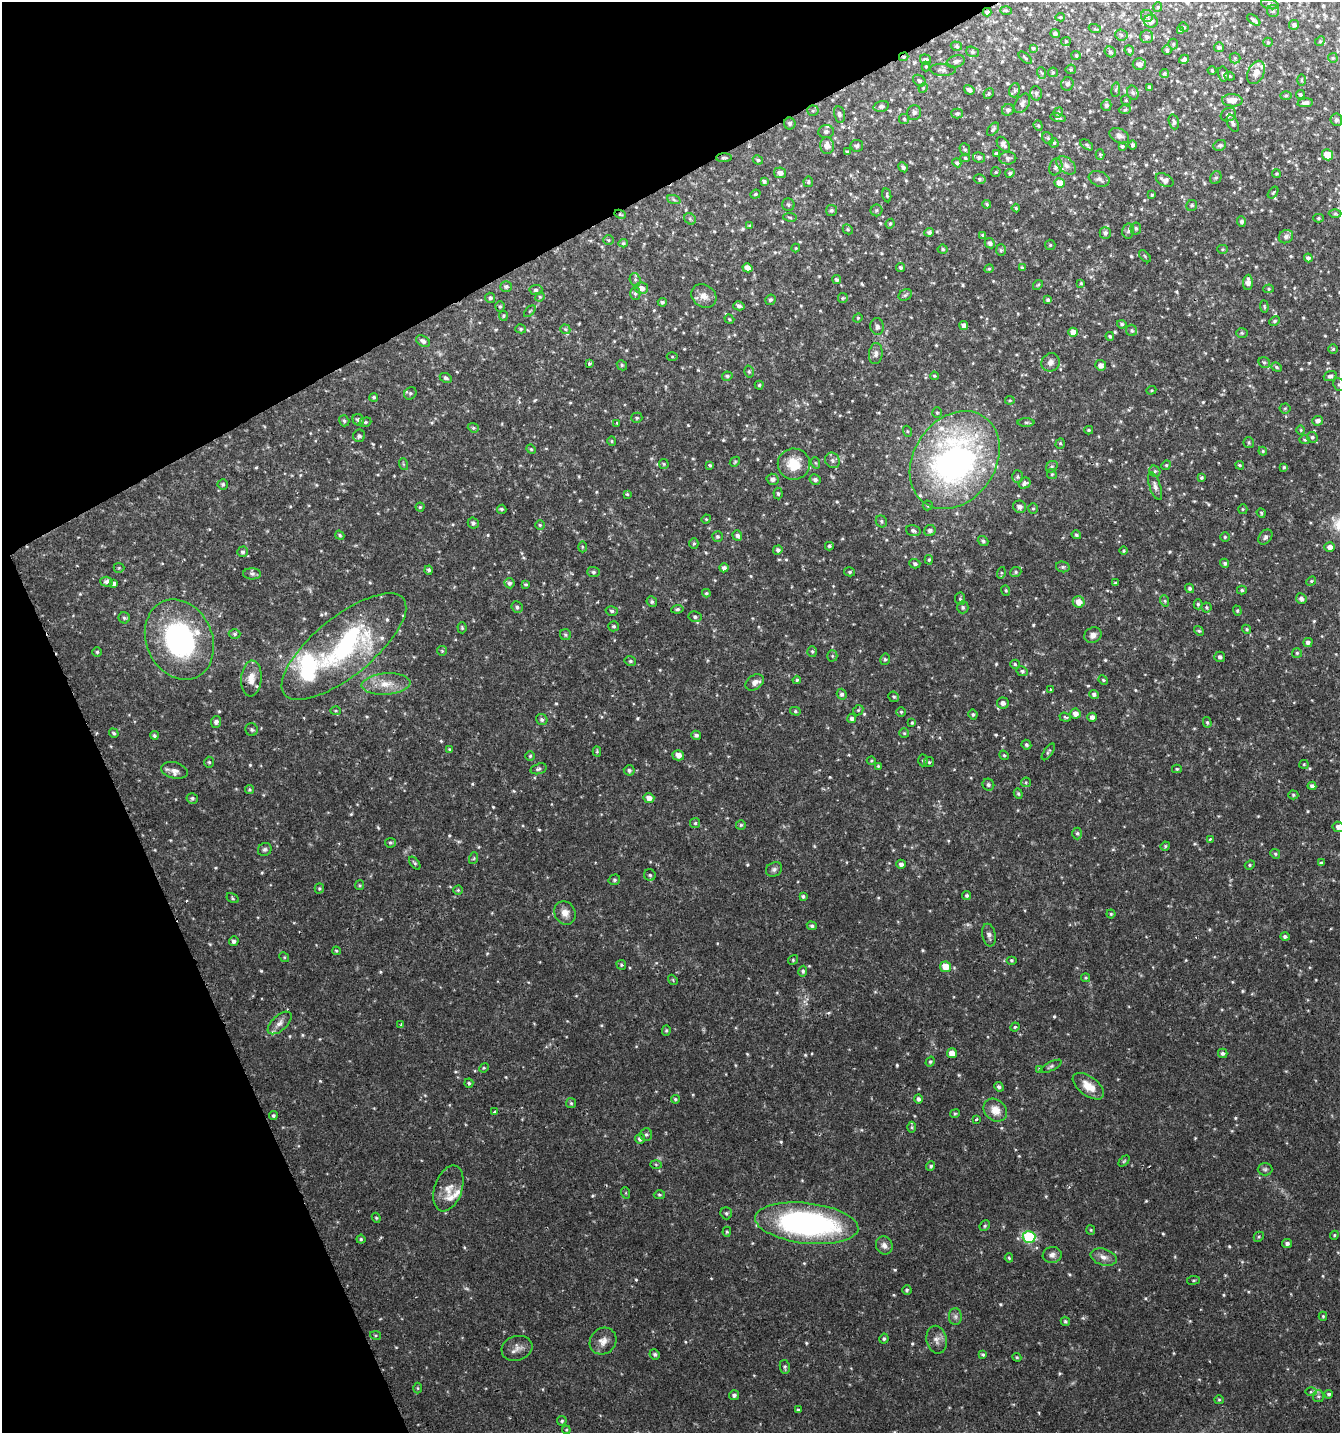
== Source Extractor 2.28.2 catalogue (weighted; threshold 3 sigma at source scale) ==
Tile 5 of 4 x 4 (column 1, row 2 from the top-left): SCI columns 158-1495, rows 2863-4293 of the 5606 x 5728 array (HDU 1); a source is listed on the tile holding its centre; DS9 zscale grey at full resolution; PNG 1342 x 1435 px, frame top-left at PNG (2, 2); each listed source drawn as its Kron ellipse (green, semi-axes under 4 px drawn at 4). Shown black and unused: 24% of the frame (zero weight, under 2 of 3 exposures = <1% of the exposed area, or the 3 px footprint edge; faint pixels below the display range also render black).
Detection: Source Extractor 2.28.2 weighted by HDU 2 'WHT'; one run over the whole footprint, this tile lists its part. Background 0.0336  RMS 0.0032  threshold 0.0143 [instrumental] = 3 sigma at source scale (4.5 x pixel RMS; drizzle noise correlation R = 1.50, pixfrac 1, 0.0396/0.0396 arcsec/px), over >= 5 px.
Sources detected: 723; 2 too faint to see at this stretch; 3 cosmic-ray / hot-pixel residue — neither listed nor drawn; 16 inside a brighter listed object's ellipse — not listed separately; of the other 702, all 500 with FLUX_AUTO >= 0.359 (the completeness limit of this list) listed and drawn (202 fainter detections not listed), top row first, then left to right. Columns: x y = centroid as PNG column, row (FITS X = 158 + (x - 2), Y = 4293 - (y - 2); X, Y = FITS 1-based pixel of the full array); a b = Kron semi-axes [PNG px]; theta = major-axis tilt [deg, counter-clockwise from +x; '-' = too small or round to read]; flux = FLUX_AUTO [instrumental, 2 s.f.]
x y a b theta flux
1270 4 9 5 -14 0.67
1158 7 5 4 - 0.43
1006 11 6 4 -2 0.44
1273 11 6 6 - 0.71
987 12 4 4 - 0.94
1147 16 6 6 - 0.81
1060 17 5 4 - 0.44
1254 20 7 3 -38 0.73
1151 21 7 6 - 2
1294 25 5 4 - 0.92
1184 27 5 4 - 0.38
1095 29 6 4 -19 0.43
1180 31 4 4 - 0.79
1055 33 4 4 - 0.57
1121 35 6 5 - 0.71
1147 37 6 6 - 0.95
1066 41 5 4 - 0.37
1320 41 5 4 - 0.39
1268 42 5 4 - 0.42
1173 44 5 5 - 0.39
956 46 6 4 -17 0.54
1219 47 5 4 - 0.8
1033 48 4 4 - 0.38
1129 50 5 4 - 0.59
1167 50 5 5 - 0.54
972 52 6 5 - 0.55
1110 52 6 5 - 0.8
1076 55 5 4 - 0.39
904 57 5 4 - 0.51
1025 58 8 3 -41 0.42
1235 58 5 5 - 0.5
1333 58 5 5 - 0.42
1184 59 5 4 - 0.75
925 60 6 5 - 1.2
956 61 9 6 19 1.1
1139 64 6 6 - 1.3
926 67 5 4 - 0.4
1071 69 5 5 - 0.41
943 70 13 6 -3 1.3
1212 70 4 3 - 0.38
1053 72 5 5 - 0.41
1256 72 12 8 65 2.5
1042 73 6 3 -69 0.41
1164 73 4 4 - 0.5
1223 74 7 5 -76 0.95
1230 76 5 4 - 0.41
1301 80 6 4 89 0.47
919 81 7 5 -36 0.74
1067 84 7 6 - 0.8
1149 87 4 3 - 0.56
923 88 5 4 - 0.37
969 90 6 4 -33 1
1015 90 7 5 75 0.65
1116 90 7 4 82 0.46
989 93 5 5 - 0.48
1036 93 7 5 -76 0.83
1133 93 7 5 -72 0.76
1300 95 4 4 - 0.6
1286 96 6 4 2 0.43
1126 100 5 5 - 0.44
1232 100 10 6 -3 3.6
1022 103 11 6 58 1.4
1305 103 8 4 5 1.1
1106 105 5 5 - 0.93
881 106 7 5 16 0.83
1008 110 6 5 - 1.1
1125 110 6 4 3 0.5
813 111 5 5 - 0.53
1058 112 5 4 - 0.56
914 113 7 7 - 0.84
957 113 6 5 - 0.61
839 114 8 5 -78 0.9
1228 115 8 6 27 1.2
1058 118 8 4 -13 0.74
904 119 5 5 - 0.52
1336 120 6 6 - 0.9
1174 122 7 5 -73 0.76
1233 123 9 5 -66 0.81
790 124 6 6 - 0.93
1038 126 5 4 - 0.44
993 129 7 4 52 0.64
826 131 8 6 4 0.99
1119 136 10 6 -27 1.2
1048 138 6 5 - 0.54
1054 143 4 4 - 0.43
1003 144 8 5 -53 1.1
1087 145 7 4 -36 0.47
1132 145 4 4 - 0.64
1220 145 6 5 - 0.7
827 146 8 7 - 2.4
857 146 6 6 - 0.84
1122 146 3 3 - 0.55
965 149 6 5 - 0.52
847 152 3 3 - 0.6
996 153 4 3 - 0.39
1100 154 5 4 - 0.39
1328 155 5 5 - 7.4
979 157 6 5 - 0.77
724 158 8 3 1 0.52
965 158 5 4 - 0.45
1008 158 8 6 1 0.85
758 160 5 4 - 0.53
957 163 4 4 - 0.63
1066 165 11 7 -40 1.6
903 167 5 4 - 0.79
1056 167 8 6 71 0.97
996 172 5 4 - 0.38
780 173 6 5 - 1.6
1010 173 4 4 - 0.67
1276 174 4 4 - 0.37
1216 178 7 5 64 0.6
980 179 6 4 -16 0.55
1099 179 11 7 -21 1.2
1165 180 9 6 -29 1.6
764 181 4 3 - 0.76
808 182 5 5 - 0.53
1060 183 5 5 - 4.1
1273 193 7 4 54 0.47
755 194 5 4 - 0.41
887 195 7 4 -79 0.5
1152 195 3 3 - 0.39
674 200 7 4 -20 0.61
987 204 4 3 - 0.39
788 205 6 6 - 0.68
1192 205 6 5 - 0.58
1016 208 4 4 - 0.45
831 210 5 5 - 0.67
876 210 6 6 - 0.64
620 214 6 4 -27 0.41
1335 214 6 4 1 0.52
790 217 7 3 -9 0.39
1318 218 5 4 - 0.49
690 219 6 5 - 0.6
1241 222 5 4 - 0.84
890 224 5 3 - 0.44
750 226 4 3 - 0.38
1136 228 6 5 - 0.61
848 229 5 4 - 0.44
1128 231 7 6 - 0.85
929 232 4 4 - 0.83
1105 233 6 5 - 0.93
983 235 3 3 - 0.52
1286 237 7 6 - 1.2
608 240 5 5 - 0.47
623 243 5 4 - 0.44
990 243 5 5 - 1.1
1050 245 5 5 - 0.41
796 248 4 4 - 0.36
943 249 5 4 - 0.52
1222 249 5 4 - 0.4
1001 250 6 5 - 0.57
1145 256 7 3 -46 0.36
1308 258 4 4 - 0.86
900 267 4 4 - 0.64
747 268 5 4 - 1.9
1022 268 4 3 - 0.46
989 269 4 4 - 0.41
635 280 7 5 -71 0.72
837 280 4 3 - 0.63
1248 282 7 5 86 1.9
1081 283 4 4 - 0.38
1038 285 5 4 - 0.43
506 287 6 5 - 0.85
642 288 6 6 - 1.8
1268 289 5 4 - 0.42
536 290 6 5 - 0.63
635 294 6 5 - 0.64
905 295 7 5 29 0.68
704 296 13 11 -36 2.7
540 297 5 4 - 0.37
490 298 5 5 - 0.75
843 298 5 4 - 0.38
770 300 5 5 - 0.66
1048 300 4 4 - 0.7
662 302 4 4 - 0.66
500 306 5 4 - 0.47
739 306 5 4 - 0.85
1264 306 6 4 -83 0.41
530 311 7 3 45 0.4
503 316 5 4 - 0.38
858 318 4 4 - 0.39
729 319 5 4 - 0.38
1274 321 5 3 - 0.47
1122 324 4 4 - 0.52
877 326 8 6 -83 1.2
964 326 4 4 - 1.5
521 329 5 4 - 0.44
565 329 5 5 - 0.55
1132 330 6 5 - 0.62
1073 332 5 4 - 2.7
1242 333 6 5 - 0.48
1110 336 4 4 - 0.54
423 341 7 5 -31 1.1
1333 349 5 5 - 0.43
876 354 10 6 83 1.4
672 356 5 3 - 0.38
1051 362 9 8 - 1.5
1264 362 6 5 - 0.6
589 364 4 3 - 0.66
622 365 5 4 - 0.46
1101 365 5 5 - 1.6
1277 367 5 4 - 0.47
749 372 6 4 -74 0.52
727 376 5 4 - 0.61
934 376 4 3 - 0.36
1330 376 6 5 - 0.89
446 378 6 4 -27 0.68
1339 384 7 5 -67 0.66
759 385 4 4 - 0.39
1151 390 5 4 - 0.37
410 393 7 5 44 0.58
374 397 4 4 - 0.54
1010 400 4 4 - 0.37
1285 408 5 5 - 0.49
937 413 5 4 - 0.44
637 418 5 5 - 0.54
358 420 6 5 - 0.91
344 421 6 5 - 0.67
1318 421 5 5 - 1.2
365 422 6 4 20 0.52
1026 422 8 4 0 0.57
617 423 3 2 - 0.49
473 428 5 4 - 0.49
1089 430 4 3 - 0.4
1301 430 4 4 - 0.36
907 431 5 3 - 0.36
359 436 6 6 - 0.72
1312 437 5 5 - 0.6
1305 440 5 4 - 0.44
612 441 5 4 - 0.36
1249 442 6 5 - 0.54
1060 443 5 4 - 0.44
531 449 5 4 - 0.39
1263 451 4 4 - 0.38
832 460 8 7 - 0.98
955 460 52 40 55 110
735 462 5 4 - 0.43
816 463 6 3 -70 0.37
403 464 6 4 -71 0.37
664 464 5 5 - 0.44
794 464 16 15 - 7.3
709 465 4 3 - 0.64
1166 465 5 4 - 0.42
1240 465 4 3 - 0.39
1052 467 6 5 - 0.58
1284 467 4 4 - 0.41
1155 471 6 5 - 0.61
1052 474 5 4 - 0.41
1017 477 6 5 - 0.59
1201 478 4 4 - 0.46
772 479 6 5 - 1.3
815 480 6 5 - 1.1
1024 483 6 5 - 1
223 484 5 5 - 0.56
1155 486 14 5 -71 1.3
627 494 4 3 - 0.37
778 494 6 4 -86 0.5
928 505 5 5 - 0.53
420 507 4 4 - 0.45
1020 507 7 6 - 1.2
1033 508 5 4 - 0.4
502 509 4 4 - 0.55
1243 509 5 4 - 0.36
1261 513 5 4 - 0.37
706 519 5 4 - 0.38
881 521 6 5 - 0.69
473 523 6 5 - 0.76
540 525 5 5 - 0.45
913 531 7 5 -16 0.84
930 531 6 5 - 1.1
340 535 5 3 - 0.49
737 535 5 4 - 0.9
1076 535 5 4 - 0.63
717 537 5 5 - 0.66
1225 537 4 4 - 0.45
1265 537 8 6 51 0.98
983 541 6 4 -39 0.65
694 544 5 4 - 0.49
829 546 4 4 - 0.55
582 547 5 3 - 0.39
1330 547 5 4 - 1.8
778 550 5 4 - 0.86
1124 551 4 4 - 0.45
243 552 5 5 - 0.67
929 560 5 4 - 0.47
1225 563 5 4 - 0.67
915 564 5 4 - 0.71
1063 567 7 5 -13 0.71
119 568 5 5 - 0.42
724 568 4 4 - 1.1
429 570 4 4 - 0.59
593 572 6 5 - 0.64
850 572 5 4 - 0.48
1016 572 6 5 - 0.55
1001 573 6 4 73 0.47
252 574 9 5 -1 0.86
1311 581 5 4 - 0.45
106 582 6 5 - 0.95
509 583 5 5 - 0.73
1115 583 4 3 - 0.43
114 584 4 4 - 1
526 584 4 3 - 0.39
1190 588 5 4 - 0.75
1006 590 5 4 - 0.42
1242 590 5 4 - 0.49
706 593 4 3 - 0.43
960 599 6 5 - 0.56
1301 599 5 5 - 0.97
1165 601 6 3 -72 0.44
652 602 5 5 - 0.63
1079 602 6 5 - 3
1198 604 5 4 - 0.49
517 607 6 5 - 0.73
963 607 6 5 - 0.66
1206 607 5 5 - 0.43
677 609 6 4 7 0.53
612 611 6 5 - 0.65
1237 611 5 4 - 0.37
695 617 6 5 - 0.78
124 618 6 5 - 0.57
614 626 5 5 - 0.5
462 628 5 4 - 0.44
1247 629 5 4 - 0.4
1199 631 5 4 - 0.42
235 634 6 4 1 0.54
565 635 5 5 - 0.57
1093 635 9 7 33 1.6
179 640 41 33 -66 50
1308 642 5 4 - 1.1
344 646 76 29 39 55
442 651 5 4 - 0.39
812 651 5 5 - 0.5
97 652 4 4 - 0.52
1297 653 5 5 - 0.47
832 656 5 5 - 0.46
1220 657 5 5 - 0.69
885 659 6 5 - 0.6
630 661 6 4 -13 0.53
1015 664 5 4 - 0.39
1022 671 6 5 - 0.64
251 678 18 10 85 3.7
797 680 4 4 - 0.44
1103 680 5 4 - 0.39
755 682 10 7 37 1.7
386 684 24 10 4 5.5
1051 690 3 3 - 0.74
842 694 5 5 - 0.84
1094 695 5 4 - 0.81
894 697 5 5 - 0.5
1003 703 6 5 - 1.5
858 710 5 4 - 0.41
336 711 5 4 - 0.38
795 711 5 4 - 0.48
901 712 4 4 - 0.49
973 714 5 4 - 0.49
1075 714 5 5 - 1.8
1065 717 6 3 -20 0.43
1092 717 5 4 - 1
542 719 6 5 - 0.75
852 719 4 4 - 0.94
216 722 6 5 - 0.97
1207 722 5 4 - 0.46
912 723 4 3 - 0.39
252 730 6 6 - 0.63
114 733 5 4 - 0.58
904 733 5 4 - 0.41
154 735 4 4 - 0.5
696 735 5 4 - 0.79
1026 745 5 4 - 0.61
450 749 4 4 - 0.48
597 752 5 4 - 0.4
1048 752 9 3 55 0.55
678 755 6 5 - 1.9
1004 755 5 4 - 0.42
530 756 5 5 - 0.52
923 760 6 4 89 0.59
871 761 4 4 - 0.37
209 762 5 4 - 0.51
929 762 5 5 - 0.46
1304 764 5 4 - 0.39
878 766 4 4 - 0.4
539 769 8 5 18 0.73
1177 769 5 4 - 0.38
174 770 13 8 -13 2
629 770 5 5 - 0.75
1026 782 5 4 - 0.39
988 785 6 5 - 0.78
1312 786 4 4 - 0.99
249 789 4 4 - 0.46
1018 794 5 4 - 0.49
1293 795 5 4 - 0.48
192 798 5 5 - 0.67
649 798 5 5 - 2
695 823 5 5 - 0.52
741 825 5 5 - 0.49
1338 827 6 5 - 1.4
1077 833 6 4 89 0.52
1210 839 4 3 - 0.4
390 843 5 5 - 0.5
1165 846 5 4 - 0.4
265 850 7 6 - 0.78
1275 854 5 4 - 0.48
474 858 6 4 71 0.39
415 863 7 4 -51 0.51
1321 863 4 3 - 0.46
901 864 4 4 - 1.1
1250 865 5 4 - 0.43
774 869 8 7 - 0.94
650 875 6 5 - 0.72
614 880 6 5 - 0.57
360 885 5 4 - 0.4
319 888 5 4 - 0.46
458 890 5 4 - 0.37
967 895 4 4 - 0.53
803 896 4 3 - 0.59
233 898 6 4 -30 0.44
565 913 12 10 -63 2.6
1111 914 4 4 - 0.44
812 926 5 4 - 0.63
989 935 11 6 -80 1.2
1285 937 4 4 - 0.71
234 941 5 4 - 0.87
336 951 4 3 - 0.41
284 957 5 4 - 0.37
793 960 5 4 - 0.41
1011 960 5 4 - 0.4
621 965 5 4 - 0.43
946 967 5 5 - 4.4
803 971 5 4 - 0.58
1085 978 4 4 - 0.38
673 980 5 4 - 0.37
280 1023 14 7 42 1.8
401 1024 4 3 - 0.55
1015 1027 5 4 - 0.37
666 1030 5 4 - 0.46
952 1053 5 5 - 3.4
1223 1053 5 4 - 0.77
930 1062 5 4 - 0.51
1051 1066 12 4 27 0.74
484 1068 5 4 - 0.36
1039 1069 4 4 - 0.38
469 1083 4 4 - 0.44
1088 1086 18 9 -36 4.5
999 1087 5 4 - 0.72
675 1099 4 4 - 0.47
918 1099 4 4 - 0.81
571 1103 5 5 - 0.45
995 1110 13 10 -42 3.8
495 1112 3 3 - 2.3
955 1114 5 3 - 0.36
273 1116 4 4 - 0.59
976 1119 4 3 - 0.49
912 1127 5 3 - 0.43
646 1135 6 6 - 0.62
640 1139 5 5 - 0.99
1124 1161 6 4 45 0.39
656 1164 6 4 -2 0.42
931 1166 5 4 - 0.68
1265 1169 7 6 - 0.68
448 1188 23 14 71 4.2
626 1193 6 4 -72 0.36
659 1195 6 4 -4 0.48
726 1213 6 5 - 0.6
376 1218 5 4 - 0.41
807 1223 52 20 -7 80
985 1226 6 4 46 0.48
1091 1230 5 4 - 0.38
727 1232 5 4 - 0.4
1334 1235 4 4 - 0.38
1029 1237 6 6 - 32
1259 1237 5 4 - 0.46
361 1239 4 4 - 0.44
1287 1243 5 4 - 0.96
884 1245 9 8 - 1.5
1052 1255 9 8 - 1.4
1104 1257 13 8 -17 2
1009 1258 5 4 - 0.45
1193 1280 6 3 8 0.42
907 1290 4 4 - 0.48
955 1316 8 6 -89 1
1323 1316 4 4 - 0.4
1065 1321 5 4 - 0.53
375 1335 5 4 - 0.43
884 1339 5 4 - 0.57
937 1340 14 10 -78 2
603 1341 14 12 45 2.6
517 1348 16 12 17 2.5
655 1354 5 5 - 0.68
983 1354 4 4 - 0.48
1017 1357 4 4 - 0.39
785 1367 7 5 -80 0.59
418 1388 5 3 - 0.36
1311 1392 6 4 0 0.49
1329 1394 4 4 - 0.57
734 1395 5 5 - 0.91
1318 1396 6 5 - 0.65
1219 1400 5 4 - 0.37
798 1410 4 4 - 0.39
562 1421 5 4 - 0.45
566 1430 4 4 - 0.38
Overlapping masked pixels (flux is a lower limit): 4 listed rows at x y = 987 12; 904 57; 724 158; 620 214
Isophote crosses this tile's border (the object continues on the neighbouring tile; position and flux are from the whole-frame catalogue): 2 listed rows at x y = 1339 384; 1338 827